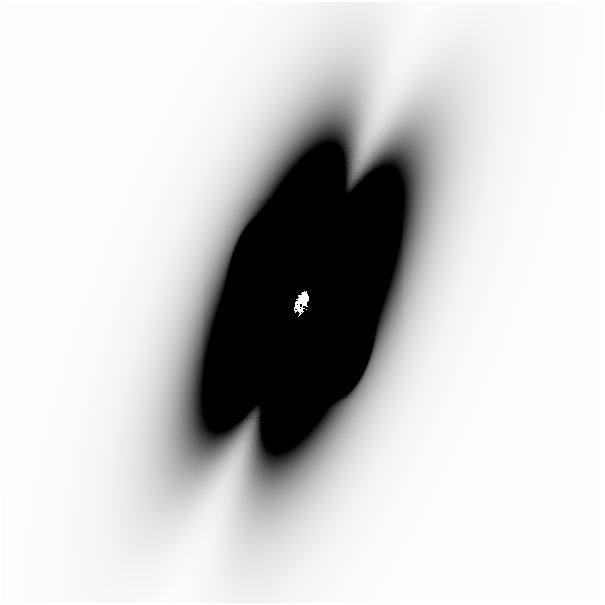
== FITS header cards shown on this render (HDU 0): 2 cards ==
NAXIS1  =                  601
NAXIS2  =                  601

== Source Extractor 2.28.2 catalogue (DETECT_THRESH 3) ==
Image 601 x 601 px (HDU 0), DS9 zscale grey, 1 PNG px = 1 image px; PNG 605 x 605 px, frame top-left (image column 1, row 601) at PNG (2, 2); no overlay
Background -1.49e-12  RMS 1.0e-12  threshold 3.06e-12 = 3 sigma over >= 5 px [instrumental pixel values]
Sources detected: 3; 1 with non-positive FLUX_AUTO (blend fragments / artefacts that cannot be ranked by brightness) is not listed; the other 2 listed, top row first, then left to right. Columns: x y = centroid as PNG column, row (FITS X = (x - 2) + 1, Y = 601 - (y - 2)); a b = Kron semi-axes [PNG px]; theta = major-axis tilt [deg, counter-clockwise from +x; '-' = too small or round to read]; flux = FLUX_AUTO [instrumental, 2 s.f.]
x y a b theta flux
302 299 15 7 68 2.2e+00
211 521 42 12 69 4.0e-09
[1 non-positive-flux detection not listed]